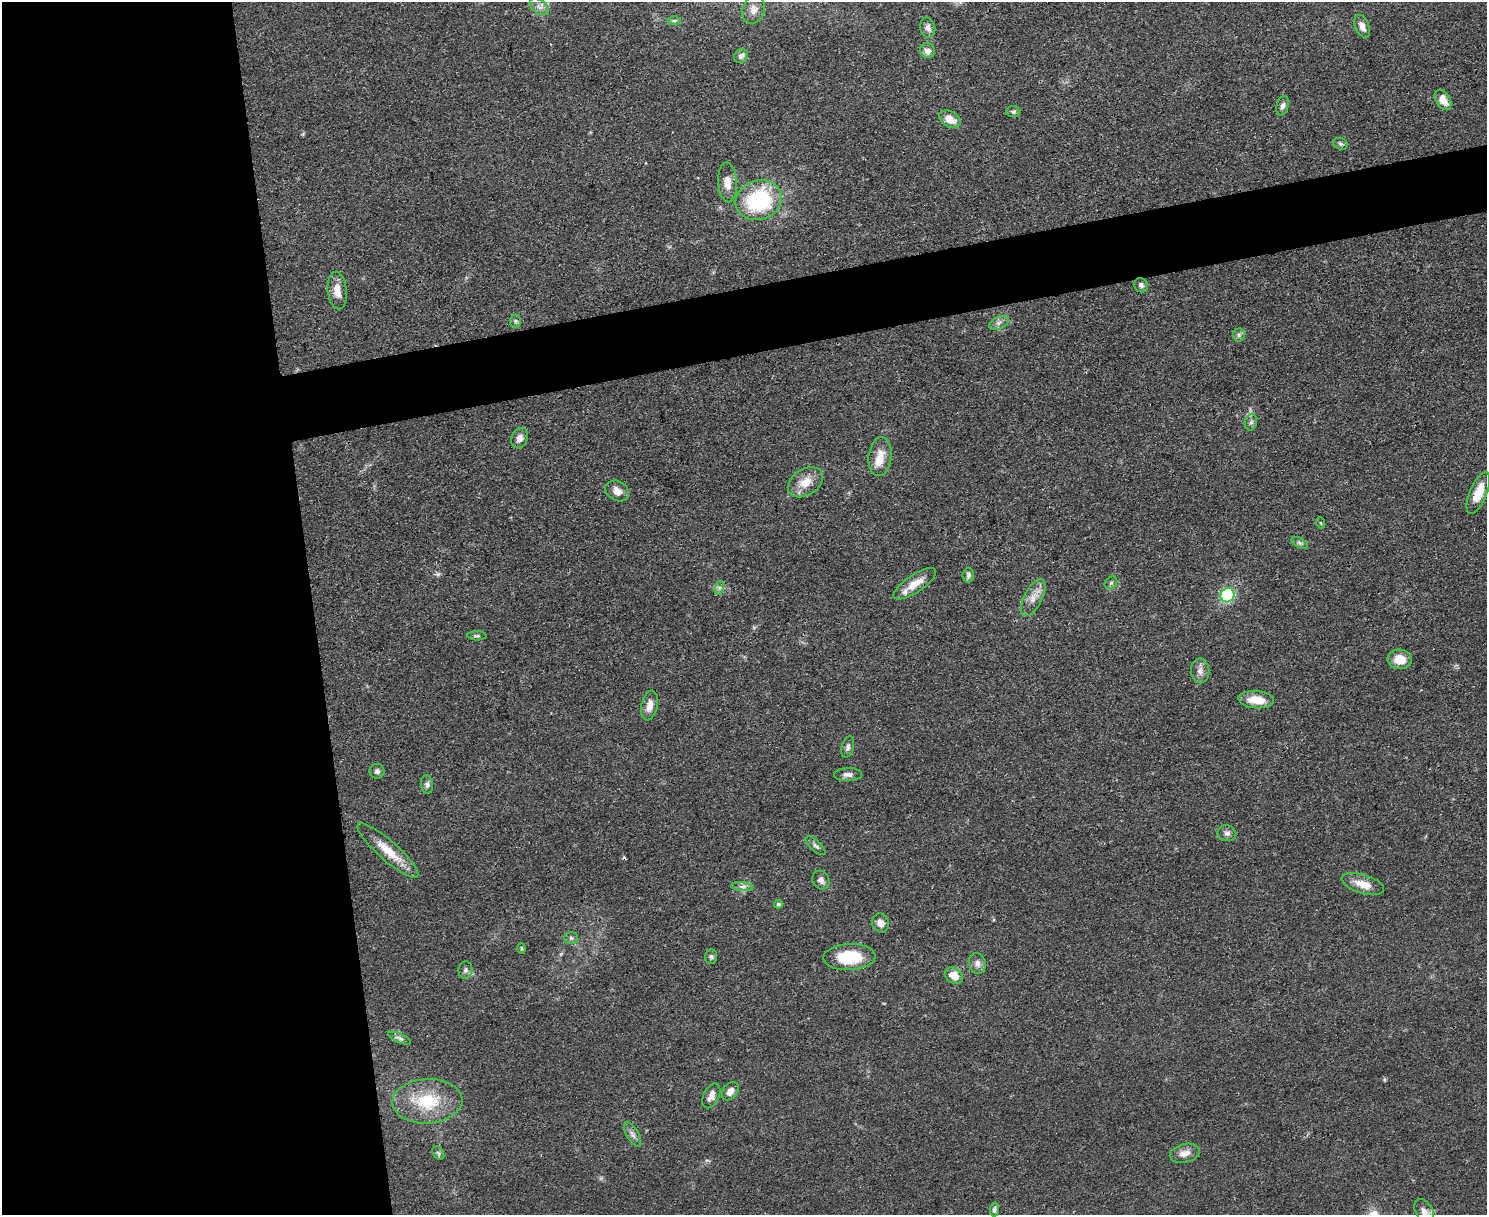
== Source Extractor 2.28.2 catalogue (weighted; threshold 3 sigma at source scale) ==
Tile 7 of 3 x 4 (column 1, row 3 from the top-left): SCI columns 139-1623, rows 1221-2433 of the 4847 x 4868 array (HDU 1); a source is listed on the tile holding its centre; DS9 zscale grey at full resolution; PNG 1489 x 1217 px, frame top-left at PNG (2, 2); each listed source drawn as its Kron ellipse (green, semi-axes under 4 px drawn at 4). Shown black and unused: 25% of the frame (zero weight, under 3 of 4 exposures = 1% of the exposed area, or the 3 px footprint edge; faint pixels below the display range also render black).
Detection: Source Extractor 2.28.2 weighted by HDU 2 'WHT'; one run over the whole footprint, this tile lists its part. Background 0.0485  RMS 0.0049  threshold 0.022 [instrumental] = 3 sigma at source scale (4.5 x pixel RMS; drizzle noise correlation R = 1.50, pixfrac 1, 0.05/0.05 arcsec/px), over >= 5 px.
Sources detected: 69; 1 cosmic-ray / hot-pixel residue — neither listed nor drawn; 2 inside a brighter listed object's ellipse — not listed separately; the other 66 listed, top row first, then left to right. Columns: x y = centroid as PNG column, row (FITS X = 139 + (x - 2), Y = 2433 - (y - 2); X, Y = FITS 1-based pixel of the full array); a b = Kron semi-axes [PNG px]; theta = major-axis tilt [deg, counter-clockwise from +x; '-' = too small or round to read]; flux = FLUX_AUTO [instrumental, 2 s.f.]
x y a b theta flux
539 7 11 6 -37 2.6
754 10 14 11 71 4
674 21 7 4 0 0.88
1362 26 12 7 -67 3.4
928 28 10 7 -76 2.5
928 51 7 7 - 3.4
741 56 7 6 - 1.9
1443 100 11 7 -59 6.4
1282 106 10 6 74 1.9
1013 112 7 5 8 1.1
950 119 11 7 -30 6.1
1340 144 8 5 -20 1.2
728 182 20 9 -86 5.6
759 200 23 19 17 48
1141 285 7 6 - 1.7
337 290 19 9 -84 5.9
515 321 6 5 - 1.1
999 323 10 6 25 1.9
1239 335 6 6 - 1.2
1251 422 8 6 73 1.4
520 438 10 8 71 2.9
880 457 19 11 84 7
805 482 19 13 33 8
617 491 12 9 -32 4.2
1478 493 22 8 67 10
1321 523 5 3 - 0.47
1300 543 9 5 -26 1.2
968 575 7 6 - 1.4
1111 583 7 5 43 1
915 584 25 9 34 6.5
719 588 7 4 72 1.1
1227 595 7 7 - 39
1033 598 20 9 62 5.2
477 636 9 4 -1 1.1
1400 659 12 9 -6 7.2
1200 671 12 9 -88 2.9
1256 700 18 8 -4 8.8
650 705 15 8 77 4.4
848 747 11 6 75 1.6
377 771 7 7 - 1.6
848 775 14 6 1 2.4
427 784 9 6 -83 1.6
1227 833 9 8 - 1.9
816 846 12 5 -42 1.6
388 850 40 10 -42 12
821 880 10 8 -58 2
1363 884 22 9 -17 6.8
742 886 11 4 -4 1.7
778 904 4 4 - 1
881 923 9 8 - 3.2
571 938 7 6 - 1.1
522 948 5 4 - 0.67
711 957 7 6 - 1.1
849 957 26 13 2 21
977 963 10 8 -74 2.6
465 970 8 7 - 1.4
954 976 10 7 -39 7
400 1038 12 4 -24 1.4
730 1091 10 7 52 3.1
711 1096 13 7 63 3.4
427 1101 35 22 3 24
633 1134 13 6 -60 2.1
438 1153 7 5 -58 1.2
1185 1153 15 9 13 4.1
994 1210 7 4 83 1.6
1424 1212 13 8 -61 3.2
Isophote crosses this tile's border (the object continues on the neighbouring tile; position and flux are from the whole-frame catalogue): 1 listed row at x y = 1424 1212